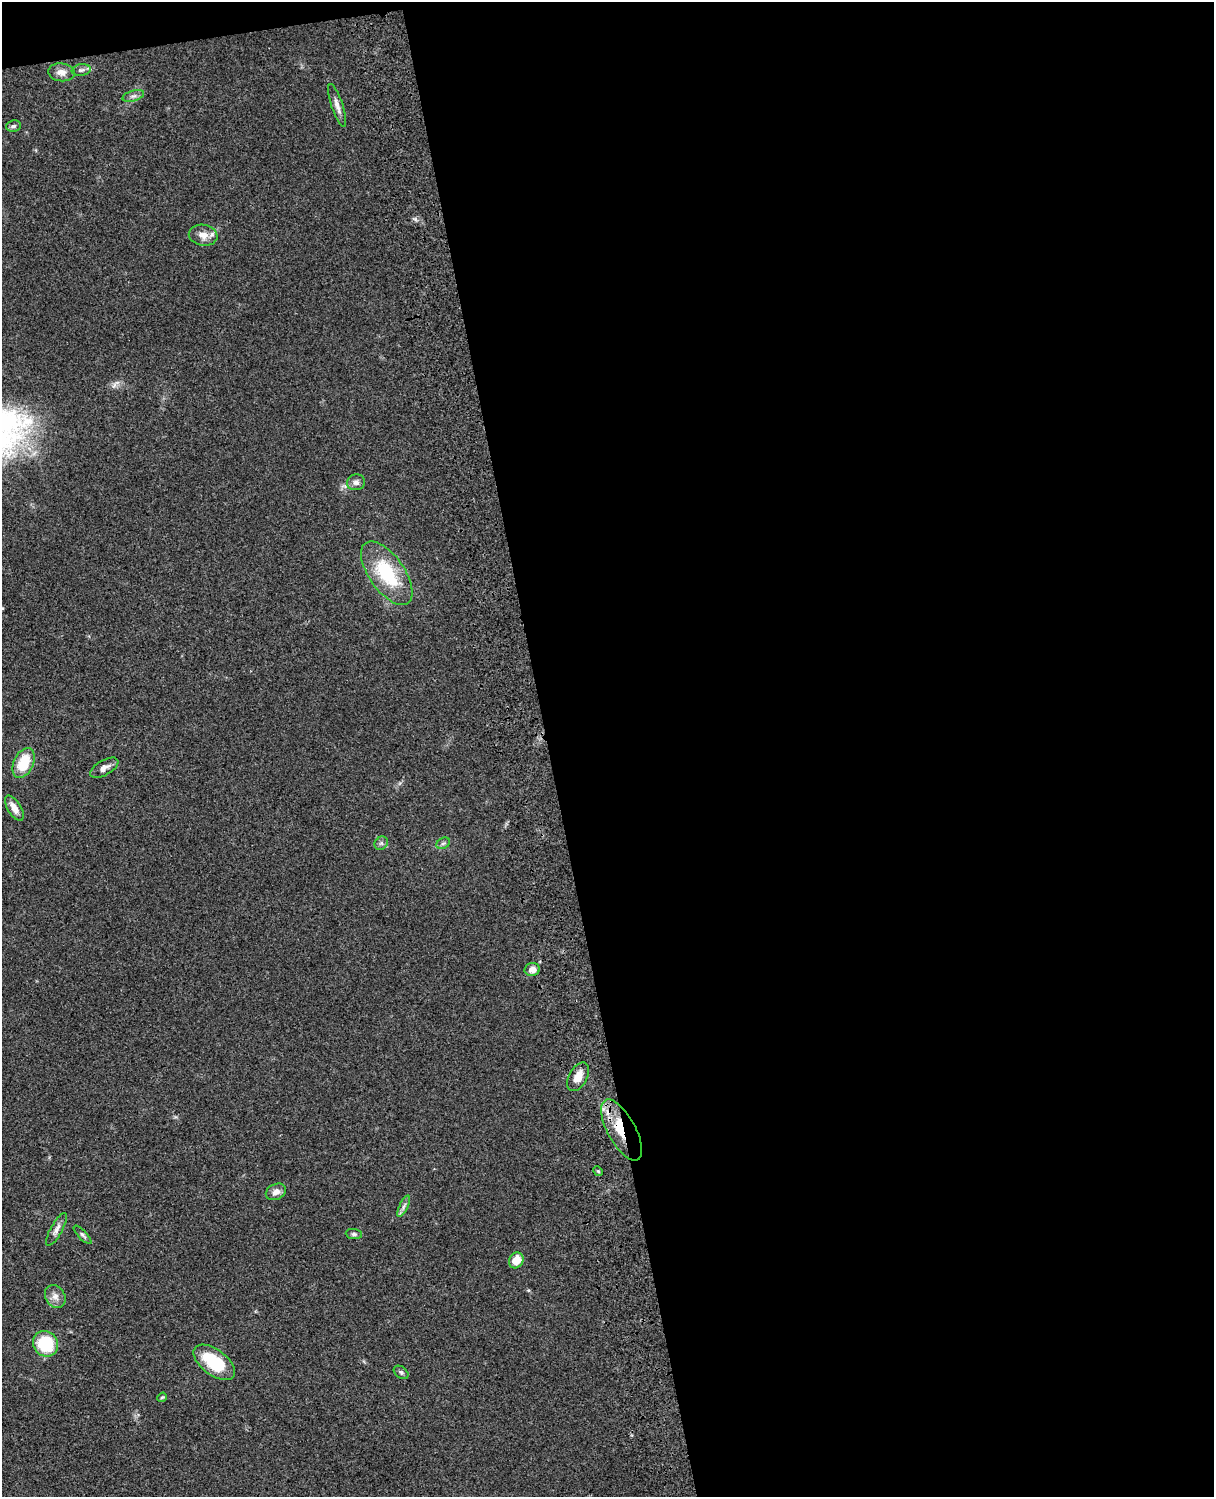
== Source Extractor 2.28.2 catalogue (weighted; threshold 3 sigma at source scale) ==
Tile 4 of 4 x 3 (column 4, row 1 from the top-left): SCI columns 3756-4967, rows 3266-4760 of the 5086 x 4923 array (HDU 1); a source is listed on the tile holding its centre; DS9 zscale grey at full resolution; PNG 1216 x 1499 px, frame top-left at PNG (2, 2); each listed source drawn as its Kron ellipse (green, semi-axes under 4 px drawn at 4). Shown black and unused: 56% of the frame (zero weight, under 3 of 4 exposures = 6% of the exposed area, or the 3 px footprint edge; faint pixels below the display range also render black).
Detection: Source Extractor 2.28.2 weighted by HDU 2 'WHT'; one run over the whole footprint, this tile lists its part. Background 0.0761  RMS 0.0059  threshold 0.0264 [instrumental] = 3 sigma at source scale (4.5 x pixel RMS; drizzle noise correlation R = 1.50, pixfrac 1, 0.05/0.05 arcsec/px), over >= 5 px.
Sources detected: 30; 1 inside a brighter object's white glare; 1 cosmic-ray / hot-pixel residue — neither listed nor drawn; the other 28 listed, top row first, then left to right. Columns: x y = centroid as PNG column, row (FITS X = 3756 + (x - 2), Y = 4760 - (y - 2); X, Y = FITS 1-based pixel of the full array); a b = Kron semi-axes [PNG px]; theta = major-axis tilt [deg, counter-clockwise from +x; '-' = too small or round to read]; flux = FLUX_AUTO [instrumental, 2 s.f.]
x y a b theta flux
81 70 9 6 9 1.7
61 72 13 9 -7 4.1
133 96 11 5 17 2
337 106 22 5 -72 3.7
13 126 7 5 6 1.2
203 235 14 10 -10 5.4
356 482 9 8 - 2.2
387 573 37 17 -55 33
23 763 16 9 65 18
104 768 16 7 30 3.5
14 808 14 6 -58 5.6
381 843 7 6 - 1.4
443 843 7 5 30 1.2
532 970 8 6 12 3.7
578 1077 15 9 61 5.8
621 1130 34 14 -62 23
598 1171 5 4 - 0.69
276 1192 10 7 25 3.6
404 1206 12 3 64 1.9
56 1229 18 6 61 3
354 1234 8 5 -7 1.3
83 1235 12 4 -47 1.4
516 1260 8 7 - 8.9
55 1296 12 9 -57 3.8
46 1344 13 12 - 29
214 1362 24 12 -37 29
401 1372 8 5 -38 1.2
162 1397 5 4 - 0.68
Overlapping masked pixels (flux is a lower limit): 1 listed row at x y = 621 1130
Unlisted compact peaks at least as high as the median listed source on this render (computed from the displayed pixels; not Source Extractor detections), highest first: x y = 415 219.